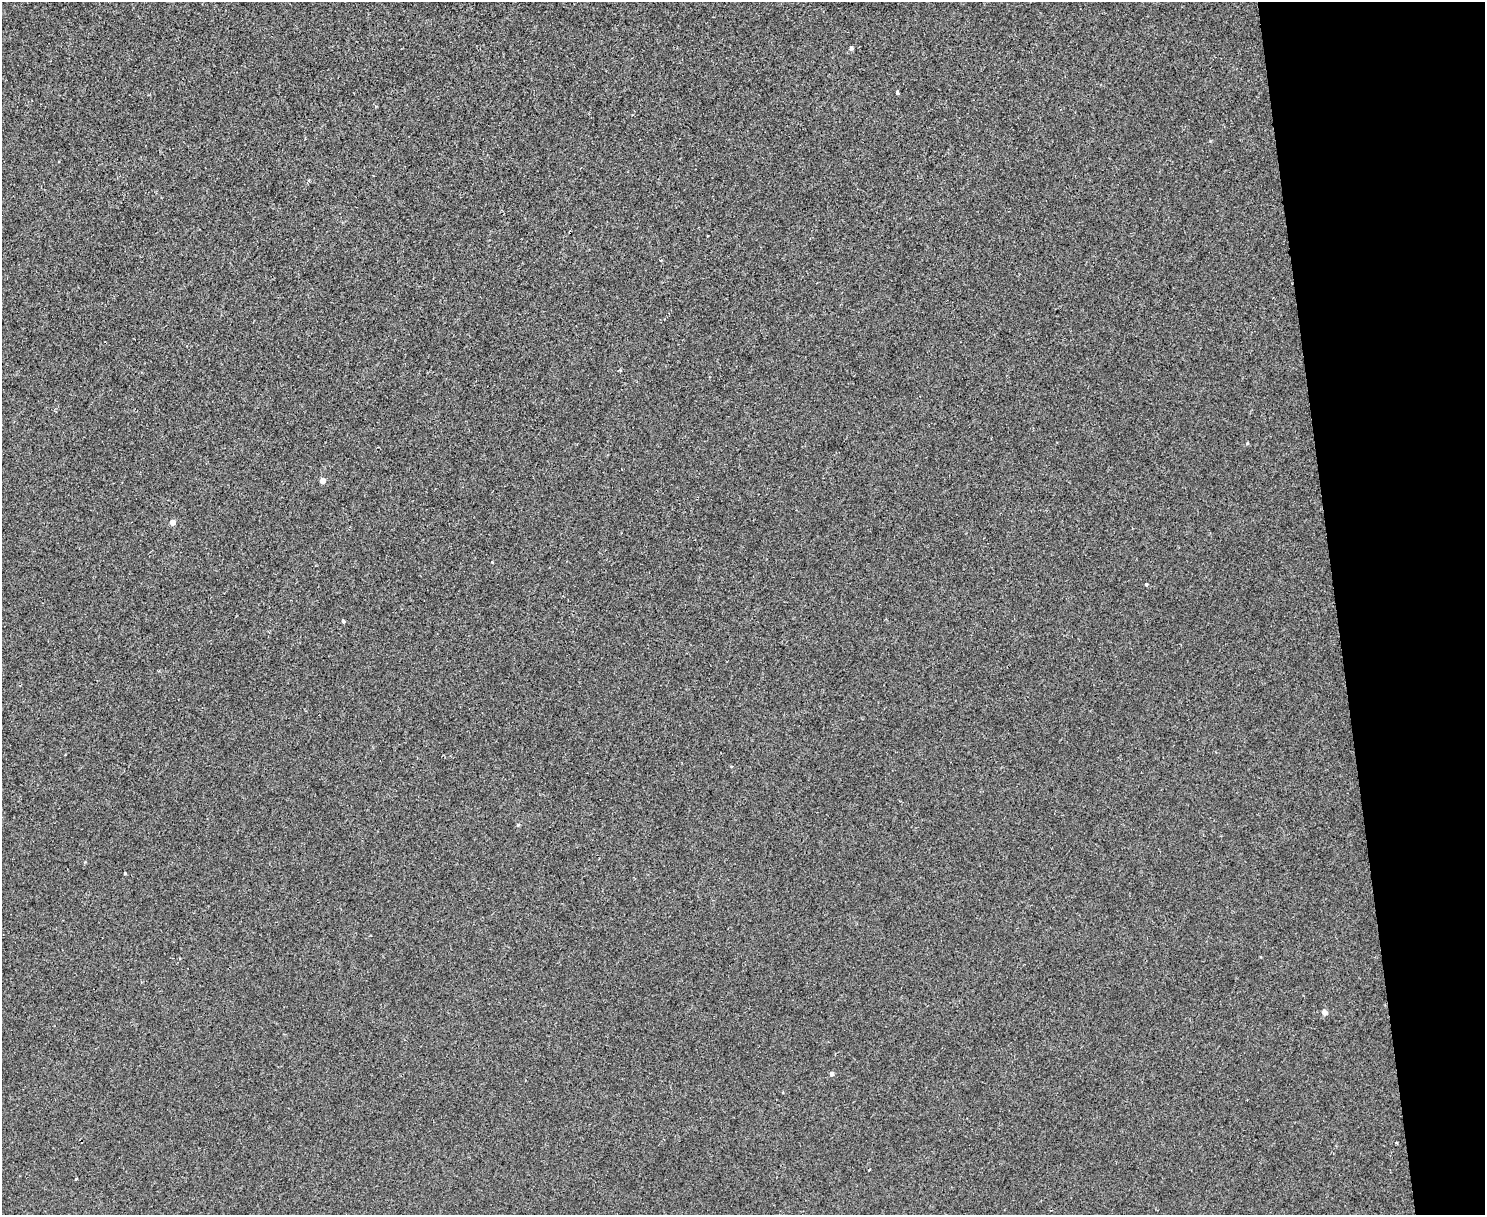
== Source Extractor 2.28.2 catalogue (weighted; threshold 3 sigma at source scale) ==
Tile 9 of 3 x 4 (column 3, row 3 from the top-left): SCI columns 3214-4696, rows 1214-2426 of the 4834 x 4854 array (HDU 1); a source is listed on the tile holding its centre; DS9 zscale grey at full resolution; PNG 1487 x 1217 px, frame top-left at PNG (2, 2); no overlay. Shown black and unused: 10% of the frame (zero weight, under 2 of 3 exposures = <1% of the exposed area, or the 3 px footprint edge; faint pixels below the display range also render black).
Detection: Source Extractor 2.28.2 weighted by HDU 2 'WHT'; one run over the whole footprint, this tile lists its part. Background 0.0018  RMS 0.005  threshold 0.0225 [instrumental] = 3 sigma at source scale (4.5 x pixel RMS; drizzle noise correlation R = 1.50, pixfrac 1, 0.05/0.05 arcsec/px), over >= 5 px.
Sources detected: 13; all 13 listed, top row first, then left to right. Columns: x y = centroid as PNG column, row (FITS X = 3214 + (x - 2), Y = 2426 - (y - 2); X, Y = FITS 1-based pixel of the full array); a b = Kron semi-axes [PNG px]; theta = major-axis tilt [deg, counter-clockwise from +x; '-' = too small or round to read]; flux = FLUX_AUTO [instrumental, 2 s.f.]
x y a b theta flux
851 48 5 4 - 0.97
897 93 3 3 - 2.8
707 236 2 2 - 0.44
620 370 4 3 - 0.47
1247 443 5 4 - 0.53
322 481 4 4 - 3.5
173 522 4 4 - 3.6
1146 584 3 3 - 0.87
343 621 4 3 - 0.68
518 825 5 4 - 0.53
125 873 3 3 - 0.44
1324 1012 5 4 - 3.2
832 1074 5 4 - 1.3